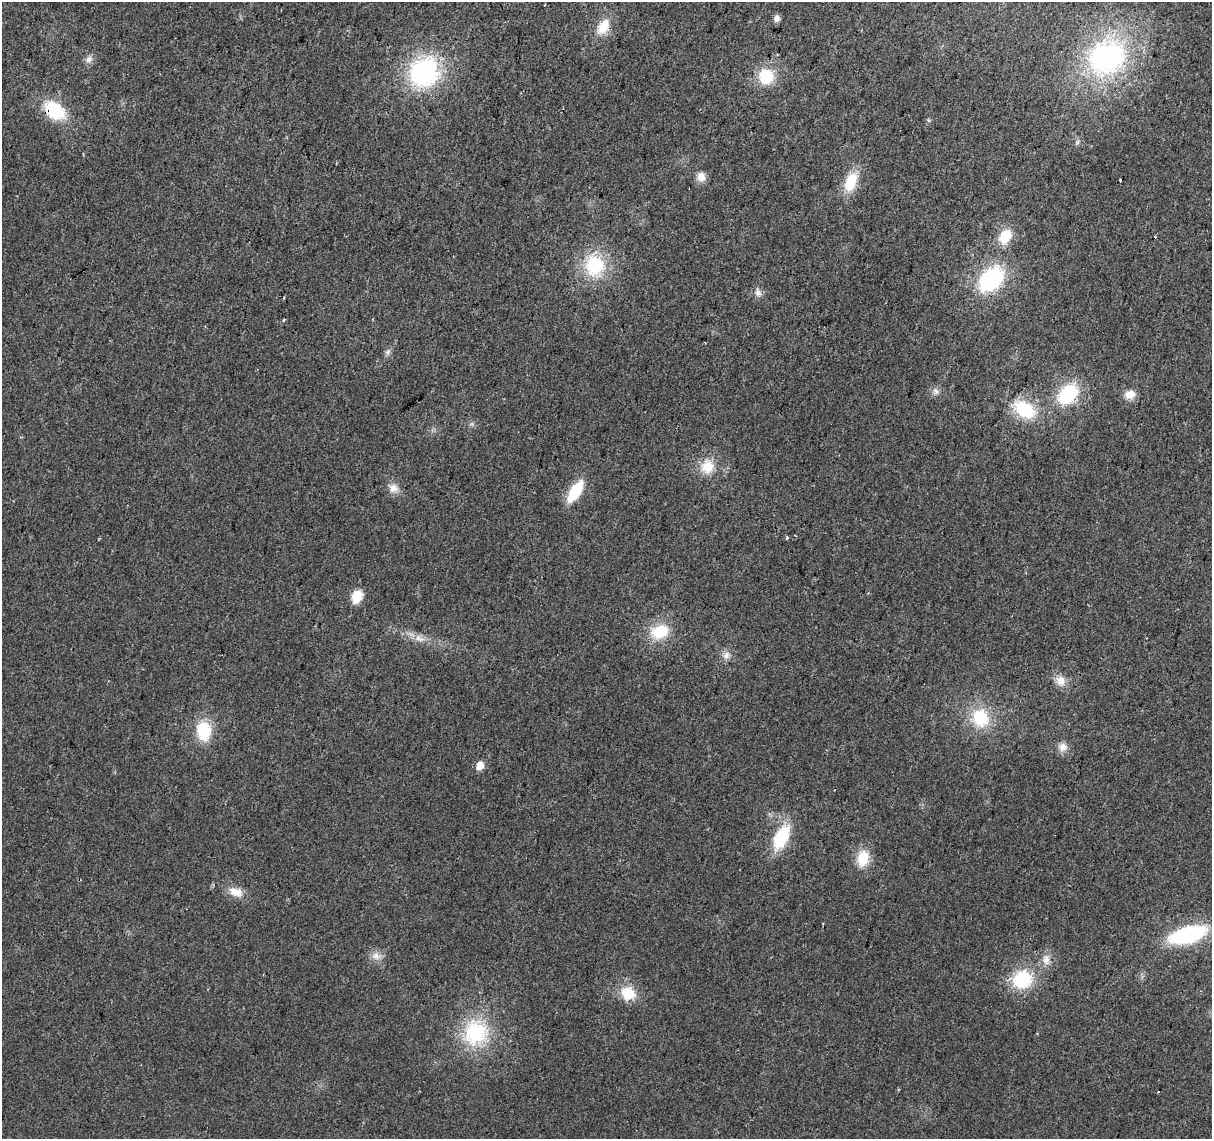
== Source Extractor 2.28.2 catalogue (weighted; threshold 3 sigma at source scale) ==
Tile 10 of 4 x 4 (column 2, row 3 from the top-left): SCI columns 1211-2420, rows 1363-2499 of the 4847 x 5057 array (HDU 1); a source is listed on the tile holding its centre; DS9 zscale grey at full resolution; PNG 1214 x 1141 px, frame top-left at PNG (2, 2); no overlay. Shown black and unused: <1% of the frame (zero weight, under 2 of 3 exposures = <1% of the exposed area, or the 3 px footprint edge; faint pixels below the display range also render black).
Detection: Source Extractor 2.28.2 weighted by HDU 2 'WHT'; one run over the whole footprint, this tile lists its part. Background 0.0273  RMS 0.0063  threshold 0.0285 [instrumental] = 3 sigma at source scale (4.5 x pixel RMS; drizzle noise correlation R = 1.50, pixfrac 1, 0.0396/0.0396 arcsec/px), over >= 5 px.
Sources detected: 46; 1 cosmic-ray / hot-pixel residue — not listed; the other 45 listed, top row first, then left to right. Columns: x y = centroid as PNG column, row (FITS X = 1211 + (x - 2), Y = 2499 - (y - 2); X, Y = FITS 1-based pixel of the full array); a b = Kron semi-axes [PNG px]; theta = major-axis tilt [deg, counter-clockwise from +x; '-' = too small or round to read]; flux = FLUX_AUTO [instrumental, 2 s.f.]
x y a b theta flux
544 5 2 2 - 0.51
777 18 8 7 - 2.6
603 27 22 13 58 13
1106 58 35 29 29 130
89 59 11 8 48 3.2
424 72 35 32 43 80
766 76 16 15 - 23
55 110 22 14 -41 34
1077 142 7 5 60 1.3
701 177 11 11 - 5.6
1120 180 3 3 - 2.3
851 182 25 13 68 18
1005 236 17 12 59 16
594 265 30 24 -72 38
991 279 29 20 46 60
758 292 12 9 -65 3.4
284 320 4 3 - 0.89
388 352 9 6 73 2.1
935 391 10 8 -65 2.9
1068 394 24 16 45 40
1130 394 14 12 16 6.5
1024 409 30 19 -32 31
707 467 21 19 74 14
393 488 14 12 -45 5.6
575 491 21 9 57 27
99 538 4 3 - 0.56
787 538 4 3 - 0.87
357 596 15 11 67 11
659 632 22 16 23 21
419 638 17 8 -23 5.8
726 655 10 9 - 3.8
1061 681 15 13 -50 6.7
980 718 25 22 -57 28
204 731 22 16 -88 24
1063 747 12 11 - 5.2
480 765 6 5 - 12
781 837 28 13 64 33
863 858 20 14 78 15
236 892 20 12 -21 8.6
1188 935 33 14 16 73
376 956 14 11 -21 5.4
1046 960 15 10 -78 5.8
1022 979 23 20 32 33
628 993 16 14 -37 17
475 1032 37 33 65 48
Overlapping masked pixels (flux is a lower limit): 1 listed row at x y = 55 110